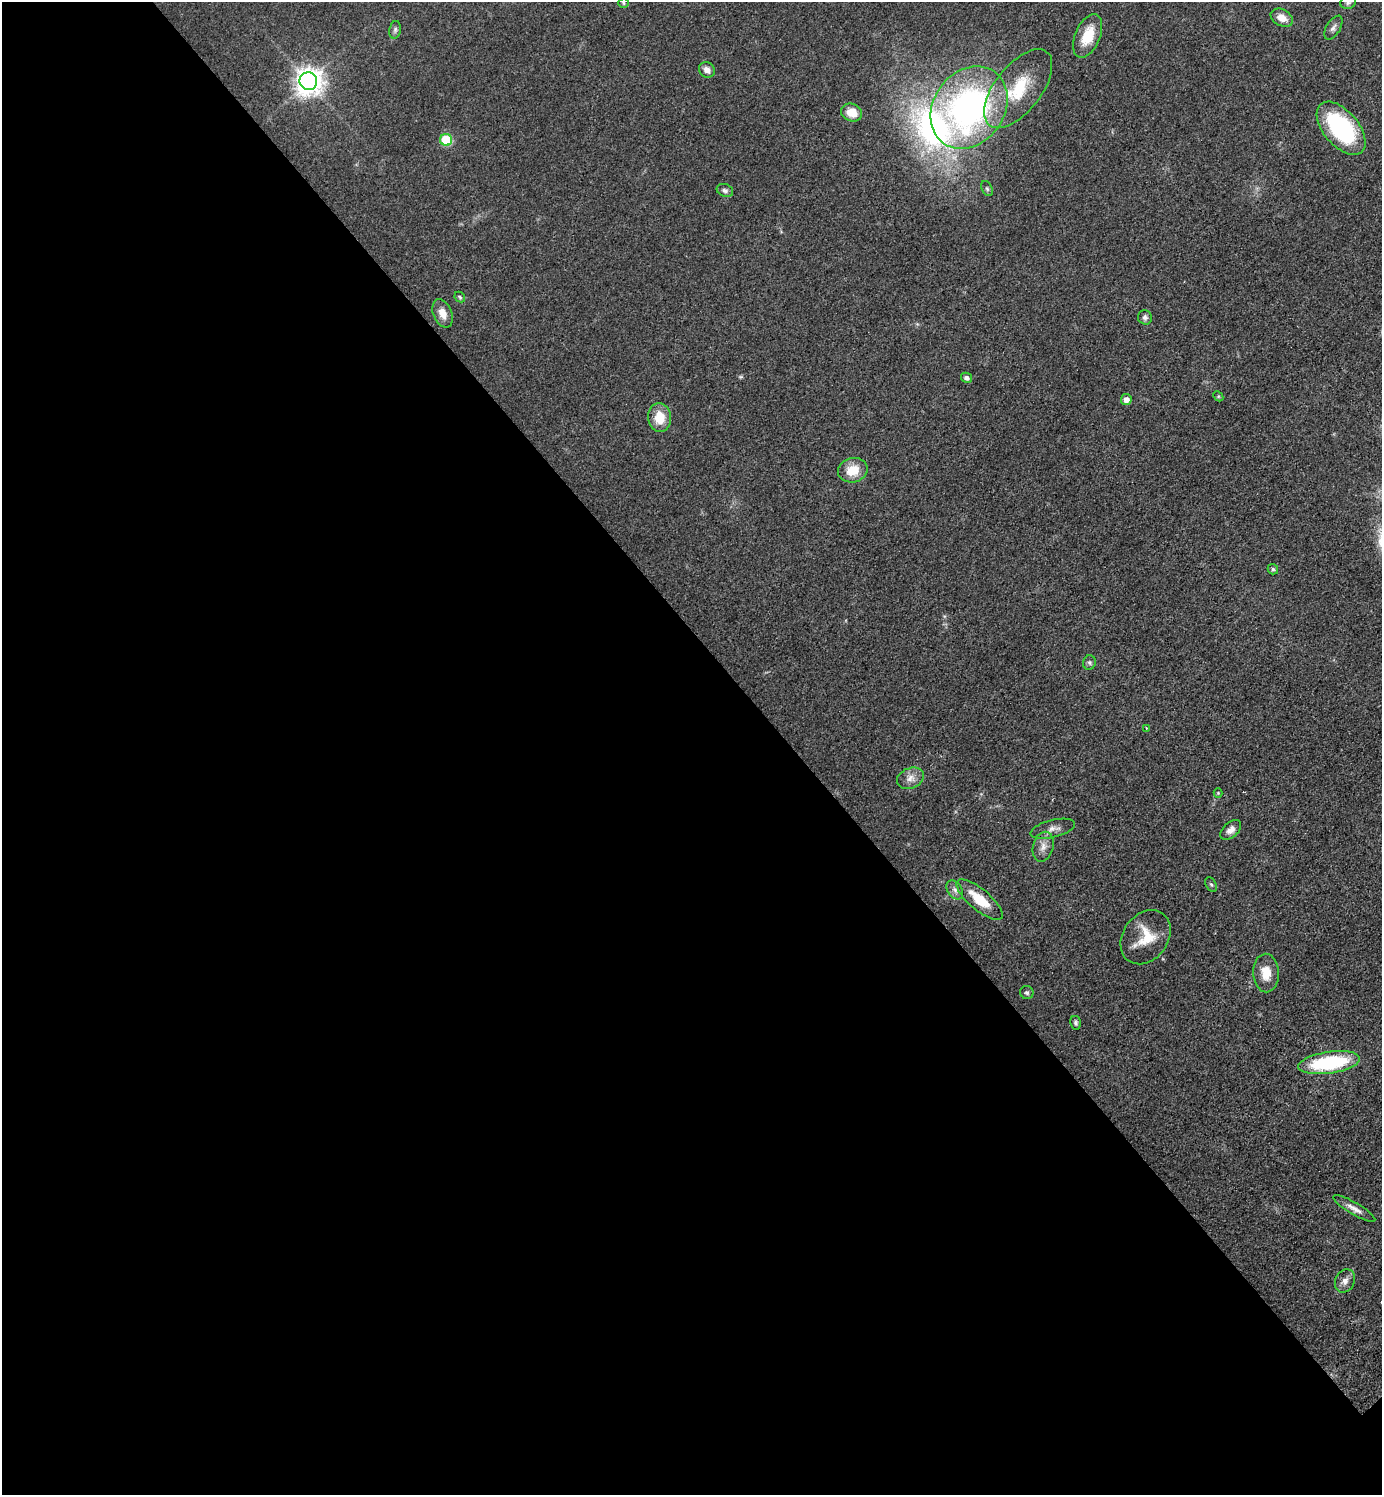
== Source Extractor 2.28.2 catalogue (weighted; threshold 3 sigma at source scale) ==
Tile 9 of 4 x 4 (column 1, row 3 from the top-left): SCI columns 207-1586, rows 1506-2998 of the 6030 x 6036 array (HDU 1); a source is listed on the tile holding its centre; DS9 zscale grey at full resolution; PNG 1384 x 1497 px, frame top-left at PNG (2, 2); each listed source drawn as its Kron ellipse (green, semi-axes under 4 px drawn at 4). Shown black and unused: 57% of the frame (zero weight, under 3 of 5 exposures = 3% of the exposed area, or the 3 px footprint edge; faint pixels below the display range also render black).
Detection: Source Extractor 2.28.2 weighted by HDU 2 'WHT'; one run over the whole footprint, this tile lists its part. Background 0.0488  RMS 0.0059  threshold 0.0263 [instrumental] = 3 sigma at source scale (4.5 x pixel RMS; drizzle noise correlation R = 1.50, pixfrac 1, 0.05/0.05 arcsec/px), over >= 5 px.
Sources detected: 42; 1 inside a brighter listed object's ellipse — not listed separately; the other 41 listed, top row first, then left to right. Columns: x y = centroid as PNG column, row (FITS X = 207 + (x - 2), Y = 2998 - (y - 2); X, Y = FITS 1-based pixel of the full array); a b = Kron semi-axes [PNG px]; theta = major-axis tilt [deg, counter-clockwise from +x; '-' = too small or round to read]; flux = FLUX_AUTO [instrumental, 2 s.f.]
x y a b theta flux
1348 2 8 6 13 1.5
624 3 5 5 - 0.85
1282 18 12 8 -28 5.6
1333 28 13 7 59 2.4
395 30 9 5 80 1.5
1088 36 23 12 67 15
707 70 8 7 - 3.6
308 81 9 8 - 710
1018 89 47 23 52 34
969 108 44 35 54 190
852 113 10 8 -20 8.6
1341 128 31 17 -50 71
446 140 6 6 - 28
987 189 8 5 -63 1.1
725 190 8 6 -23 1.7
460 297 6 4 -47 0.92
442 313 15 9 -67 6.2
1145 317 7 7 - 1.9
966 378 5 5 - 2.2
1218 396 6 4 -46 0.68
1126 400 5 5 - 3.9
660 417 14 11 -83 12
853 470 15 12 13 12
1273 569 5 5 - 1.1
1089 662 7 6 - 1.4
1146 728 3 2 - 0.5
910 778 14 10 20 4.6
1218 793 4 4 - 0.57
1053 829 23 8 14 4.5
1231 830 12 7 43 3.6
1043 847 15 10 75 5.1
1211 884 8 5 -62 1.2
955 890 10 7 -54 2.5
980 900 29 10 -40 16
1146 937 29 22 54 16
1266 973 19 13 -88 9.8
1027 993 7 6 - 1.4
1075 1023 7 5 -78 1.3
1329 1063 31 11 8 54
1354 1209 24 6 -31 4.1
1345 1281 12 9 64 3.7
Isophote crosses this tile's border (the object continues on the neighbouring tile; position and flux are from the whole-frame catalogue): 1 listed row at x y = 1348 2